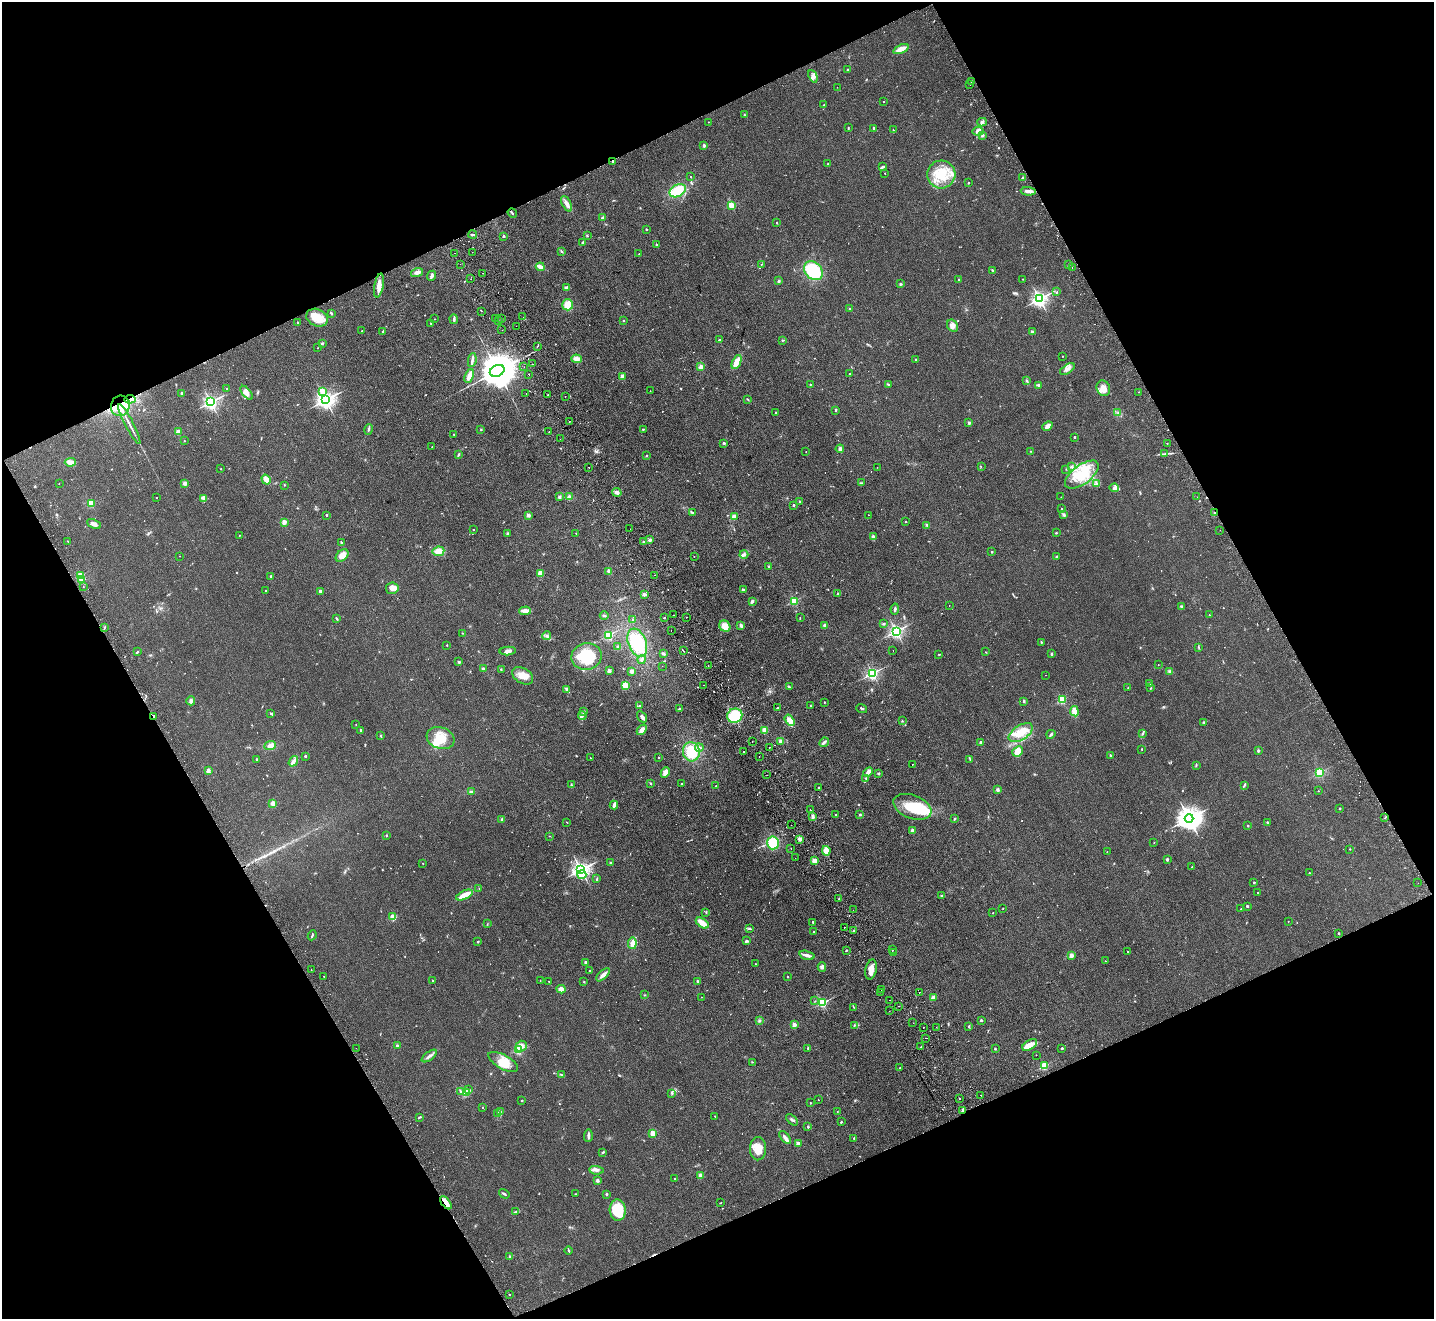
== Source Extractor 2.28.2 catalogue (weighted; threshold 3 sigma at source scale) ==
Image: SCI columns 52-5777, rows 322-5587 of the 5830 x 5776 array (HDU 1 of 3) = the unmasked area's bounding box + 8 px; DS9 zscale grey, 4 x 4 block average (1 PNG px = mean of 4 x 4 image px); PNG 1436 x 1321 px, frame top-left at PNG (2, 2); each listed source drawn as its Kron ellipse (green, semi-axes under 4 px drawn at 4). Shown black and unused: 45% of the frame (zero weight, under 2 of 3 exposures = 3% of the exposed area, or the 3 px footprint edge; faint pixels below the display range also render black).
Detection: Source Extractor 2.28.2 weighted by HDU 2 'WHT'. Background 0.0999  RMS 0.0098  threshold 0.044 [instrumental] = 3 sigma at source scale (4.5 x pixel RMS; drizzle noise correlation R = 1.50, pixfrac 1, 0.05/0.05 arcsec/px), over >= 5 px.
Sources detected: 809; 5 too faint to see at this stretch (4 x 4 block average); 3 inside a brighter object's white glare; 30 cosmic-ray / hot-pixel residue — neither listed nor drawn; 8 coinciding with a brighter row at this scale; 34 inside a brighter listed object's ellipse — not listed separately; of the other 729, all 500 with FLUX_AUTO >= 2.24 (the completeness limit of this list) listed and drawn (229 fainter detections not listed), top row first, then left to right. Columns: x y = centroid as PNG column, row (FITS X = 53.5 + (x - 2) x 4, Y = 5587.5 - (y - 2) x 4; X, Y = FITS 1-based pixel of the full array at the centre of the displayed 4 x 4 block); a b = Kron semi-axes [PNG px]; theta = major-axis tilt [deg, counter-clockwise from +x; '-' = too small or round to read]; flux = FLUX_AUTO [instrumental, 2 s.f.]
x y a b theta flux
901 49 8 3 23 54
848 70 2 2 - 26
813 76 6 3 -66 18
971 81 2 2 - 3.3
970 84 2 2 - 2.5
837 87 2 2 - 2.6
884 102 2 2 - 5
824 105 2 2 - 3.2
744 115 3 2 - 3.5
708 122 2 2 - 3.8
982 122 5 3 - 11
848 128 3 2 - 3.5
874 128 2 2 - 22
893 130 2 2 - 3.1
978 131 5 4 - 19
982 135 3 3 - 8.1
704 145 2 2 - 66
613 161 2 2 - 15
828 164 2 2 - 15
883 167 4 2 - 9.6
885 173 2 2 - 3.9
941 174 14 14 - 150
691 177 2 2 - 2.5
1023 178 4 2 - 9.3
969 183 2 2 - 18
678 191 9 6 29 120
1028 191 8 3 -2 22
567 204 8 3 -63 26
731 205 2 2 - 270
512 213 5 2 - 7.7
603 218 3 3 - 7.1
777 223 2 2 - 3.5
646 229 2 2 - 22
473 234 4 2 - 9
504 236 2 2 - 21
587 236 2 2 - 3.4
583 242 2 2 - 4
657 245 3 2 - 7.2
561 251 3 2 - 4.6
472 252 2 2 - 2.4
454 253 2 2 - 3.7
639 254 2 2 - 2.8
460 264 2 2 - 3.3
762 264 2 2 - 2.8
1069 265 3 2 - 4.4
540 267 4 3 - 36
1072 267 2 2 - 3.6
992 270 4 2 - 4.2
813 271 10 8 -48 270
417 272 6 3 17 27
483 273 2 2 - 2.4
432 276 5 2 - 15
471 279 2 2 - 6
1023 279 2 2 - 2.5
959 280 2 2 - 16
779 281 3 2 - 6.5
901 284 3 2 - 6.3
379 286 12 4 79 42
566 287 4 2 - 10
1057 292 2 2 - 3.1
1039 299 2 2 - 2000
568 305 5 5 - 70
850 308 2 2 - 2.8
481 311 2 2 - 2.3
331 313 3 2 - 8.2
523 317 2 2 - 4.1
317 318 11 8 -26 84
435 319 2 2 - 3.1
454 319 5 2 - 12
495 319 2 2 - 4.7
502 319 2 2 - 12
499 321 3 2 - 3.3
623 321 2 2 - 2.8
297 322 2 2 - 9.8
430 323 2 2 - 10
516 326 2 2 - 2.7
953 326 6 5 - 24
502 330 2 2 - 3.6
362 331 2 2 - 15
383 331 2 2 - 5.1
1032 332 2 2 - 65
719 340 2 2 - 17
783 340 3 2 - 4.5
322 343 3 2 - 5.2
537 346 2 2 - 8.8
318 348 2 2 - 2.3
1062 356 2 2 - 4.9
577 359 5 4 - 33
472 360 7 2 81 16
916 360 2 2 - 24
737 362 7 4 65 52
533 364 2 2 - 4.5
524 367 2 2 - 2.5
701 367 4 3 - 20
1067 369 8 3 33 20
497 371 8 5 25 22000
529 374 2 2 - 4.7
849 374 2 2 - 9.8
469 376 7 3 70 43
622 376 2 2 - 110
1026 381 2 2 - 3.7
810 385 2 2 - 2.4
888 385 2 2 - 2.5
1039 385 2 2 - 51
227 388 2 2 - 3.9
1103 388 8 6 -68 38
323 391 2 2 - 97
650 391 2 2 - 3.7
1139 392 2 2 - 2.6
182 393 2 2 - 37
247 393 8 3 -51 21
526 393 2 2 - 2.2
548 395 2 2 - 3.8
565 396 2 2 - 6.7
130 399 5 3 - 19
747 399 3 2 - 3.3
325 400 3 2 - 3000
211 402 2 2 - 1700
120 406 10 9 - 150
836 411 2 2 - 4.4
776 412 2 2 - 6.7
1118 413 2 2 - 3.1
569 422 2 2 - 7.4
969 423 2 2 - 49
129 424 22 2 -62 26
1047 426 5 3 - 34
368 429 5 2 - 8.3
481 429 2 2 - 2.9
643 429 2 2 - 5.7
178 432 2 2 - 160
549 432 2 2 - 2.3
454 434 2 2 - 7.8
1074 437 2 2 - 17
560 439 2 2 - 5
184 441 2 2 - 5.1
724 443 2 2 - 6.1
1167 443 2 2 - 43
432 447 2 2 - 2.7
840 449 4 3 - 14
1030 451 2 2 - 3
806 452 2 2 - 2.6
459 454 2 2 - 7.4
1165 454 3 2 - 5.9
647 455 2 2 - 5.1
70 462 5 4 - 26
589 467 2 2 - 2.9
877 467 2 2 - 2.9
981 467 2 2 - 2.6
1071 467 3 2 - 5.9
221 469 2 2 - 2.4
1066 469 2 2 - 2.5
1082 475 20 9 36 160
266 480 5 3 - 46
59 483 2 2 - 2.5
185 483 2 2 - 90
862 483 3 2 - 4.3
1096 483 3 2 - 4.2
284 485 2 2 - 9
1114 488 4 4 - 19
617 492 5 3 - 19
559 497 3 2 - 9.3
569 497 3 3 - 17
1061 497 2 2 - 3.6
1197 497 2 2 - 3
156 498 2 2 - 2.9
204 498 4 3 - 13
800 501 2 2 - 21
91 503 2 2 - 310
793 505 2 2 - 19
1062 508 2 2 - 6.5
692 513 3 2 - 4.6
1214 513 3 2 - 5.2
326 515 2 2 - 16
528 515 2 2 - 70
868 515 2 2 - 2.9
1064 515 3 3 - 9.5
734 517 2 2 - 180
906 521 2 2 - 11
284 522 2 2 - 130
94 524 7 4 -26 25
927 525 2 2 - 2.8
630 529 2 2 - 6.3
473 530 2 2 - 8.8
1220 530 2 2 - 2.8
507 533 3 2 - 6.6
576 533 2 2 - 4.1
1056 533 2 2 - 8
239 535 2 2 - 2.3
873 537 2 2 - 99
650 540 3 3 - 13
68 541 2 2 - 4.5
644 542 2 2 - 6.4
341 543 3 2 - 8.8
438 551 6 5 - 42
992 552 2 2 - 20
744 554 4 3 - 12
342 555 7 5 42 62
179 556 2 2 - 2.5
694 556 2 2 - 5.7
1056 556 2 2 - 16
769 566 2 2 - 5
609 571 3 3 - 23
540 573 4 3 - 25
655 575 2 2 - 2.3
81 576 2 2 - 260
271 576 2 2 - 25
82 579 2 2 - 210
83 586 2 2 - 2.7
392 588 6 5 - 36
743 590 3 2 - 7.4
266 591 2 2 - 3.7
320 591 2 2 - 41
838 593 2 2 - 17
644 594 3 2 - 15
752 601 3 2 - 12
794 601 2 2 - 360
949 605 2 2 - 4.2
1181 606 3 2 - 6
895 609 5 2 - 11
525 611 6 3 1 40
604 615 4 2 - 7.2
673 615 2 2 - 2.7
1209 615 2 2 - 5.8
686 617 2 2 - 3
336 618 3 2 - 4.6
664 618 2 2 - 13
800 618 3 2 - 2.7
633 620 2 2 - 6
883 624 3 2 - 4.1
741 625 4 2 - 15
825 625 3 3 - 13
725 626 6 5 - 53
104 627 2 2 - 2.5
671 630 2 2 - 7.6
896 631 2 2 - 1500
462 633 2 2 - 2.3
608 635 2 2 - 580
547 636 4 2 - 9.9
1041 642 2 2 - 3
637 643 14 9 -68 170
447 645 2 2 - 9.6
618 647 3 3 - 8.6
1198 647 2 2 - 4.6
508 651 8 4 4 24
683 651 2 2 - 12
893 651 2 2 - 5.4
137 652 3 2 - 6.1
986 652 2 2 - 3.1
663 654 3 3 - 8.5
939 654 2 2 - 12
1051 654 2 2 - 27
587 656 15 13 12 200
642 659 4 3 - 10
459 662 2 2 - 20
1158 665 2 2 - 3
662 666 2 2 - 2.5
708 666 2 2 - 3.7
483 668 3 2 - 7.7
501 670 2 2 - 2.9
609 671 3 3 - 15
632 671 2 2 - 94
1170 671 3 3 - 8.9
872 673 2 2 - 1100
1046 675 2 2 - 3.8
523 676 11 7 -30 61
1150 683 2 2 - 3.2
625 685 4 4 - 39
703 685 2 2 - 2.6
789 687 3 2 - 4.8
1128 687 2 2 - 7.1
1151 688 2 2 - 4
567 690 4 3 - 13
1062 700 2 2 - 410
191 701 4 3 - 13
1024 701 4 2 - 6.4
824 702 2 2 - 8.3
640 706 2 2 - 8.5
810 706 2 2 - 4.9
777 708 3 2 - 5.8
679 709 2 2 - 9.1
862 709 5 2 - 6.7
584 711 2 2 - 3.6
1074 711 5 3 - 90
271 714 2 2 - 4.1
582 715 4 2 - 8.6
735 716 7 7 - 140
154 717 2 2 - 39
642 717 6 3 -57 20
790 720 6 4 -57 35
902 721 2 2 - 3.2
1203 722 2 2 - 3
356 724 2 2 - 3.9
361 730 2 2 - 22
642 730 6 3 48 35
764 730 4 3 - 31
1021 733 13 7 32 100
1051 734 5 2 - 9.8
1142 734 2 2 - 4
381 736 2 2 - 7.6
440 738 14 10 -18 110
752 741 2 2 - 3.5
781 741 4 3 - 20
824 742 5 2 - 15
981 743 2 2 - 42
270 746 6 3 24 31
699 748 4 3 - 9.3
769 748 2 2 - 3.5
1142 749 3 2 - 2.9
1258 750 3 2 - 6.7
1018 751 5 4 - 45
691 752 9 8 - 140
744 752 2 2 - 2.6
1110 755 2 2 - 22
305 756 2 2 - 22
759 757 2 2 - 3.4
590 758 2 2 - 3.1
658 758 2 2 - 8.8
256 759 2 2 - 19
970 760 3 2 - 3.9
293 761 6 3 54 34
912 764 2 2 - 2.3
1196 765 3 2 - 4.8
208 770 3 2 - 21
868 772 5 2 - 32
1319 772 2 2 - 600
665 773 5 3 - 37
878 773 3 3 - 5.8
767 775 2 2 - 3.2
866 778 3 2 - 3.6
650 784 3 2 - 2.9
682 784 2 2 - 4.7
571 785 3 2 - 5.3
1244 785 4 2 - 5.5
716 786 2 2 - 3.3
818 787 2 2 - 3.7
998 790 3 2 - 10
1318 791 2 2 - 2.4
471 792 3 2 - 5.2
273 803 4 3 - 20
614 805 4 2 - 21
912 807 20 11 -21 180
1340 808 2 2 - 15
810 810 2 2 - 7.8
835 815 2 2 - 3.1
860 815 2 2 - 23
813 817 4 3 - 11
1189 818 4 3 - 6300
1385 818 2 2 - 3.5
502 819 2 2 - 9
954 819 3 2 - 5.2
567 822 2 2 - 2.4
1267 822 2 2 - 19
791 825 2 2 - 2.7
1248 826 2 2 - 14
912 830 2 2 - 94
386 835 2 2 - 4.9
550 836 2 2 - 2.2
800 839 4 3 - 15
773 843 6 6 - 160
1154 843 2 2 - 2.7
791 849 2 2 - 8.1
1350 849 2 2 - 5.5
826 851 5 3 - 51
1107 852 2 2 - 2.5
795 858 2 2 - 2.6
1167 860 2 2 - 26
814 861 2 2 - 170
423 863 2 2 - 3.5
610 863 2 2 - 6.8
1192 867 2 2 - 3.4
581 870 3 2 - 2600
1309 873 2 2 - 6.5
582 875 4 3 - 41
597 879 3 2 - 4.4
1254 883 2 2 - 19
1418 883 2 2 - 4.4
479 889 2 2 - 2.2
1258 892 2 2 - 3.5
464 895 9 3 25 69
941 896 3 2 - 7
839 899 2 2 - 10
1247 906 2 2 - 26
1003 908 2 2 - 2.3
1241 909 2 2 - 4
853 910 2 2 - 3
706 912 3 2 - 3.9
993 913 2 2 - 4.9
393 917 4 3 - 65
1288 921 2 2 - 2.8
813 922 2 2 - 16
702 923 7 4 -35 51
487 924 2 2 - 2.9
844 927 2 2 - 6
750 928 2 2 - 4.3
854 930 2 2 - 12
814 932 2 2 - 25
1338 933 3 2 - 3.8
312 935 5 2 - 5.9
747 940 3 2 - 7
478 942 2 2 - 5.3
632 943 6 3 82 41
846 950 2 2 - 11
892 950 2 2 - 8.9
894 952 2 2 - 4.7
1127 952 2 2 - 7
807 955 8 2 -15 32
1071 955 2 2 - 110
1105 961 2 2 - 2.7
585 962 3 2 - 8.8
755 964 2 2 - 2.6
822 967 4 3 - 14
311 969 2 2 - 4
871 969 10 5 77 45
590 971 2 2 - 15
603 975 8 3 43 36
324 976 2 2 - 4.9
787 977 2 2 - 13
433 981 2 2 - 14
540 981 2 2 - 3.2
549 981 2 2 - 2.3
698 981 3 2 - 11
584 982 2 2 - 3.3
561 989 4 3 - 25
882 990 2 2 - 4.2
880 992 2 2 - 3.6
919 992 2 2 - 2.4
645 995 2 2 - 3.1
702 997 2 2 - 2.7
933 998 4 3 - 25
889 1000 2 2 - 4.8
815 1001 2 2 - 2.3
822 1003 2 2 - 610
899 1006 2 2 - 2.4
853 1007 3 2 - 2.5
889 1011 2 2 - 4.1
981 1020 2 2 - 24
759 1021 3 3 - 8.6
913 1023 2 2 - 3.1
794 1025 2 2 - 95
854 1026 2 2 - 3.5
969 1026 3 2 - 6.1
923 1027 2 2 - 2.9
936 1027 2 2 - 2.3
926 1038 2 2 - 31
1030 1045 8 4 30 33
397 1046 2 2 - 52
521 1046 6 5 - 44
921 1047 2 2 - 3
356 1048 2 2 - 5.6
808 1048 2 2 - 27
1062 1048 2 2 - 16
995 1049 2 2 - 17
518 1050 2 2 - 470
1036 1055 2 2 - 3.3
429 1056 9 2 37 16
503 1062 16 7 -29 81
752 1062 3 2 - 2.7
1044 1066 2 2 - 400
899 1068 3 2 - 3.1
561 1074 3 2 - 3.5
469 1090 2 2 - 2.7
461 1092 2 2 - 3.4
466 1093 4 2 - 33
672 1093 3 2 - 5.7
981 1095 2 2 - 2.4
959 1099 2 2 - 4.2
522 1100 2 2 - 9.8
818 1100 2 2 - 3.4
810 1103 2 2 - 5.4
483 1107 2 2 - 8.9
500 1111 3 2 - 3.5
963 1111 2 2 - 91
837 1112 2 2 - 2.3
498 1113 3 2 - 2.8
715 1116 2 2 - 5
419 1117 3 2 - 5.5
792 1120 7 2 -44 9.5
841 1122 2 2 - 5.3
808 1127 2 2 - 29
653 1133 2 2 - 180
588 1136 6 2 88 15
785 1137 8 3 -51 24
854 1138 2 2 - 14
798 1143 4 2 - 14
758 1149 11 8 88 72
603 1152 3 2 - 4.6
596 1170 7 3 -5 20
700 1176 3 3 - 20
675 1179 2 2 - 5
597 1181 2 2 - 53
504 1194 5 2 - 8.1
575 1194 3 2 - 3.4
606 1194 2 2 - 28
446 1203 8 3 -52 56
721 1203 2 2 - 2.3
618 1210 10 8 -87 200
516 1212 4 3 - 9.5
568 1250 4 2 - 5.1
510 1257 2 2 - 37
509 1294 2 2 - 7.5
Overlapping masked pixels (flux is a lower limit): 8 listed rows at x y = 613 161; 512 213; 130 399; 120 406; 1214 513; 154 717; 963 1111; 446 1203
Diffuse or blended objects may show on this block-average render without a row.